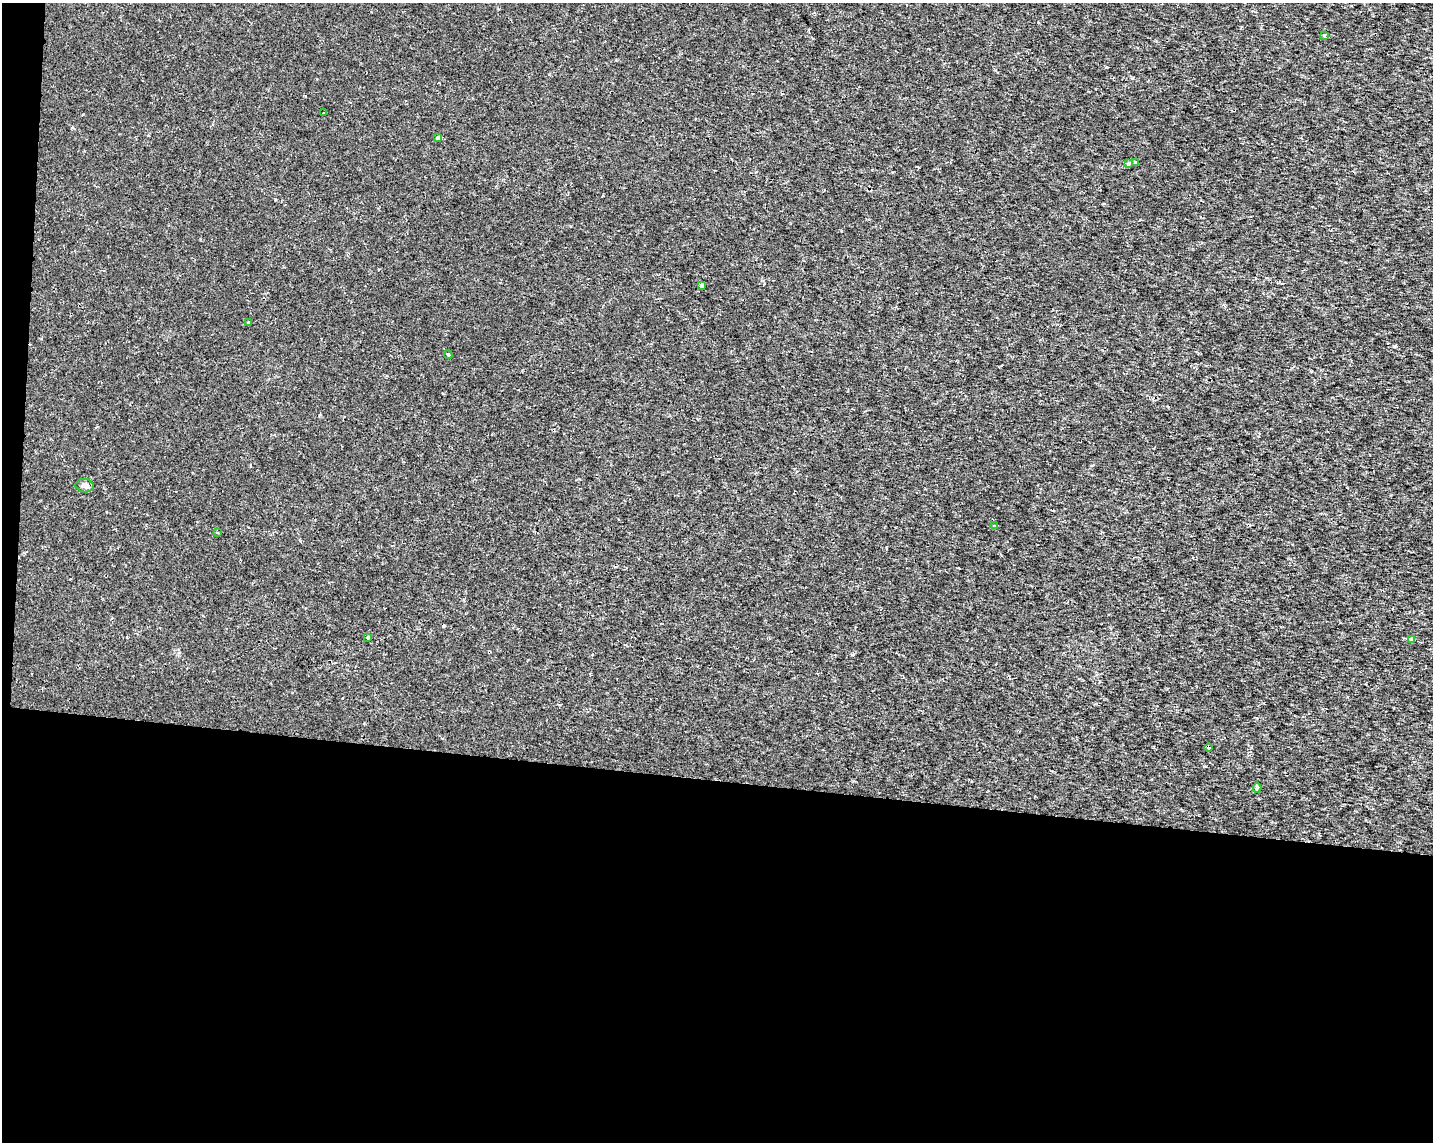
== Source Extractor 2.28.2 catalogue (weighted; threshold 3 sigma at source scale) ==
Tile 10 of 3 x 4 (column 1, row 4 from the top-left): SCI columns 227-1657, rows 8-1147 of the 4801 x 4569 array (HDU 1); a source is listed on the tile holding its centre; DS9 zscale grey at full resolution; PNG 1435 x 1144 px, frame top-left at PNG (2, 3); each listed source drawn as its Kron ellipse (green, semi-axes under 4 px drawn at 4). Shown black and unused: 33% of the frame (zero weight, under 2 of 3 exposures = <1% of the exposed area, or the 3 px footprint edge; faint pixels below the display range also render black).
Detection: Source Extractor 2.28.2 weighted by HDU 2 'WHT'; one run over the whole footprint, this tile lists its part. Background 1.43e-04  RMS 0.0016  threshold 0.00703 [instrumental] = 3 sigma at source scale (4.5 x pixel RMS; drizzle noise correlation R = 1.50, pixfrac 1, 0.0396/0.0396 arcsec/px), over >= 5 px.
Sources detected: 16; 1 cosmic-ray / hot-pixel residue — neither listed nor drawn; the other 15 listed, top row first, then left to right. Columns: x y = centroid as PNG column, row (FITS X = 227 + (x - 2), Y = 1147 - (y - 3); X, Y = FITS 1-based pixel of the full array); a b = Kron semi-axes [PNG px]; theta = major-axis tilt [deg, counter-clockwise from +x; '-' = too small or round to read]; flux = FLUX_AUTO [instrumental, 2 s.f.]
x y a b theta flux
1324 35 4 3 - 0.21
323 113 3 3 - 0.53
438 137 4 3 - 0.91
1128 163 3 3 - 0.88
1136 163 4 3 - 1.1
702 285 4 3 - 0.95
249 323 3 3 - 0.3
448 355 4 3 - 0.2
84 486 9 6 -10 0.47
994 526 3 3 - 0.21
217 533 3 3 - 0.2
368 637 3 3 - 0.63
1411 639 4 3 - 1.3
1208 748 4 2 - 0.37
1257 788 4 3 - 0.33
Unlisted compact peaks at least as high as the median listed source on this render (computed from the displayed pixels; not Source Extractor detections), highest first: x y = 1394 346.